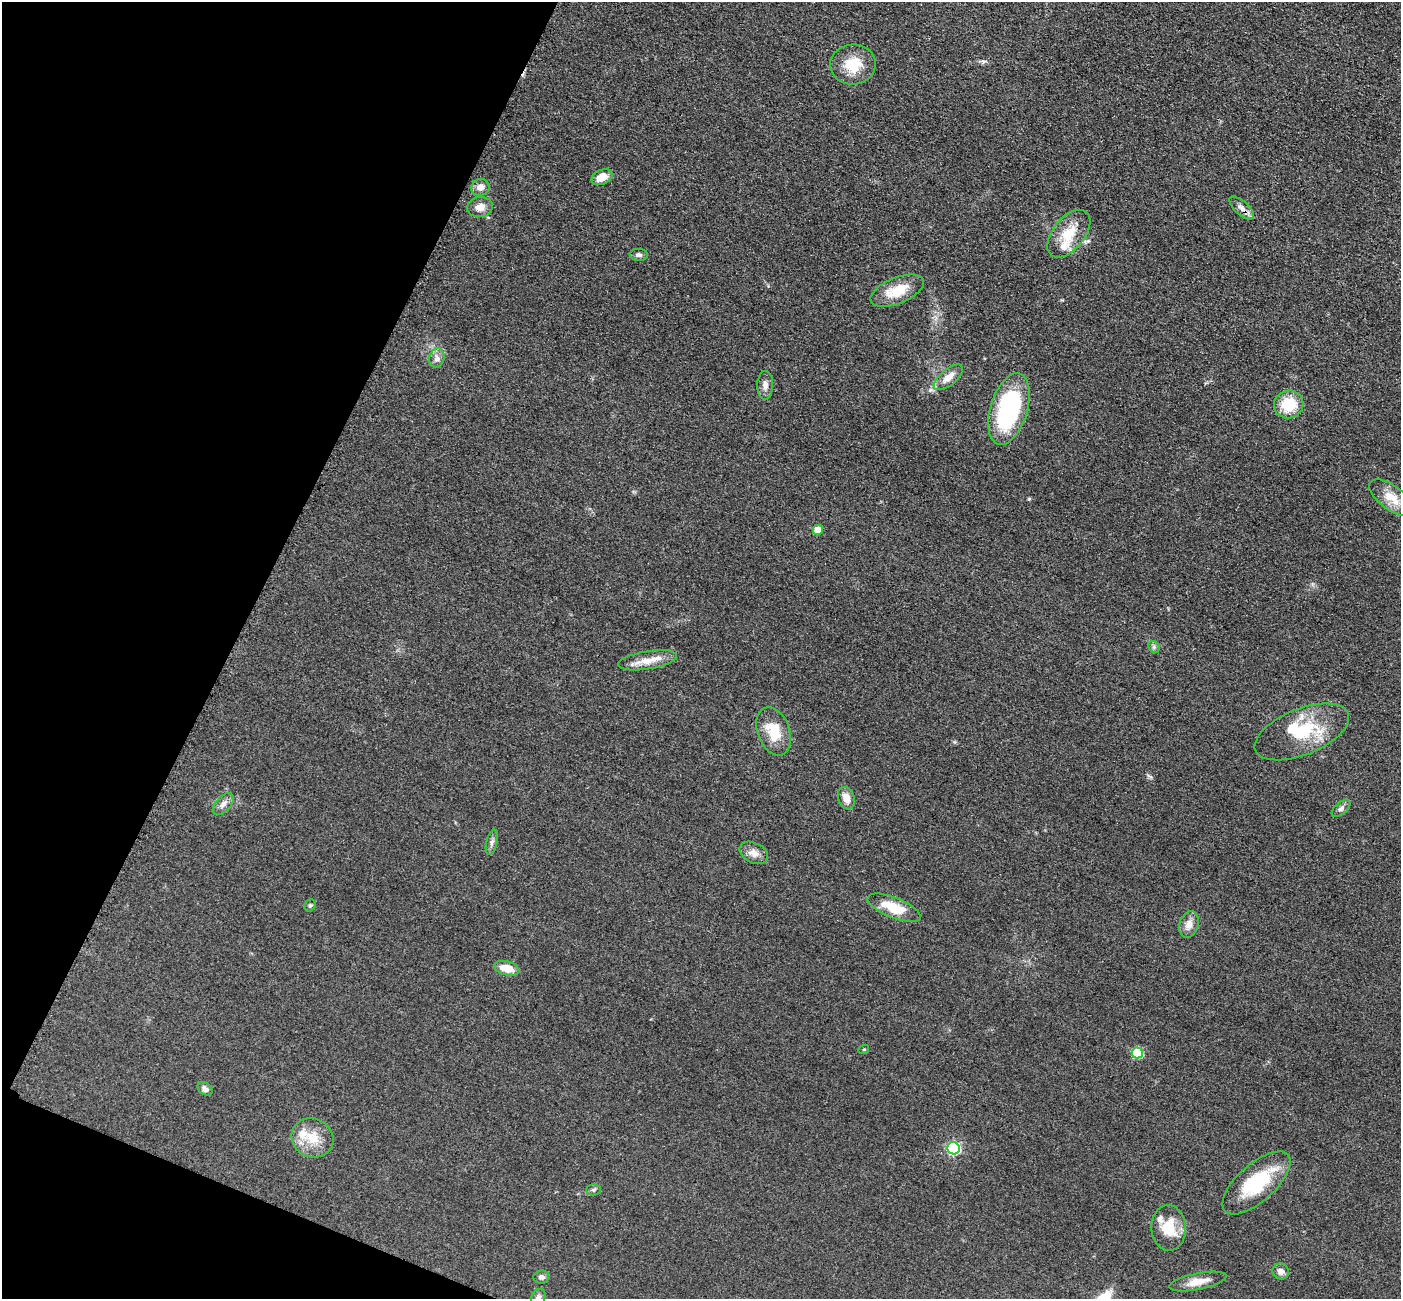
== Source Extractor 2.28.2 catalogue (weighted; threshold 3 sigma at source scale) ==
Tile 9 of 4 x 4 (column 1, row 3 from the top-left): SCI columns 26-1424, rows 1601-2897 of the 5647 x 5660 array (HDU 1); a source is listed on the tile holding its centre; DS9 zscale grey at full resolution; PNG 1403 x 1301 px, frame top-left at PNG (2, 2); each listed source drawn as its Kron ellipse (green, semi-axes under 4 px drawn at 4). Shown black and unused: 20% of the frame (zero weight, under 3 of 4 exposures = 3% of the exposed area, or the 3 px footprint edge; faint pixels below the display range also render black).
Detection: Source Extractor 2.28.2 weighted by HDU 2 'WHT'; one run over the whole footprint, this tile lists its part. Background 0.0486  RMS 0.0085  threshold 0.0382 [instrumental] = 3 sigma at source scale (4.5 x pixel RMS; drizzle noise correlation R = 1.50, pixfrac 1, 0.05/0.05 arcsec/px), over >= 5 px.
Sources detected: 46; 2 inside a brighter object's white glare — neither listed nor drawn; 4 inside a brighter listed object's ellipse — not listed separately; the other 40 listed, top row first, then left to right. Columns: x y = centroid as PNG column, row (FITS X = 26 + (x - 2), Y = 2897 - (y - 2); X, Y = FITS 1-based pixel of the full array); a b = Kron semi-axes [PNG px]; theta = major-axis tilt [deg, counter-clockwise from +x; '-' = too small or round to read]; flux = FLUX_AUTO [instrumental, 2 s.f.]
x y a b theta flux
853 65 23 20 5 23
602 177 11 7 25 11
480 187 9 8 - 5.3
480 207 13 10 8 6.7
1242 208 15 7 -42 5.2
1069 234 28 16 51 22
639 255 9 6 -3 2.4
897 291 28 13 22 22
437 358 10 7 76 3.9
948 377 18 8 40 9.1
765 385 14 8 89 4.8
1289 404 15 14 - 26
1009 409 37 18 73 110
1391 498 26 12 -37 14
818 530 5 5 - 16
1154 647 6 5 - 1.7
648 660 29 9 9 12
774 731 25 16 -69 22
1302 732 50 23 22 45
846 798 11 8 -71 8
223 804 13 7 48 4.5
1341 808 11 6 41 2.9
492 842 13 5 77 3
754 853 15 10 -27 6.5
310 905 6 5 - 1.6
894 908 28 10 -22 24
1189 924 13 9 71 6.7
507 968 13 7 -15 12
864 1049 5 3 - 0.73
1137 1053 5 5 - 42
205 1089 8 6 -37 3
313 1138 21 19 -28 19
953 1148 6 6 - 130
1256 1183 42 18 42 50
593 1190 7 5 2 1.5
1169 1228 23 17 -87 23
1281 1271 8 8 - 4.4
541 1277 8 6 8 2.9
1198 1281 29 8 11 11
538 1298 9 7 64 2.9
Isophote crosses this tile's border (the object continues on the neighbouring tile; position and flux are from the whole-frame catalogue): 1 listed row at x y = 538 1298
Unlisted compact peaks at least as high as the median listed source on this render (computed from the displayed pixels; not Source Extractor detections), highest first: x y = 1029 499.